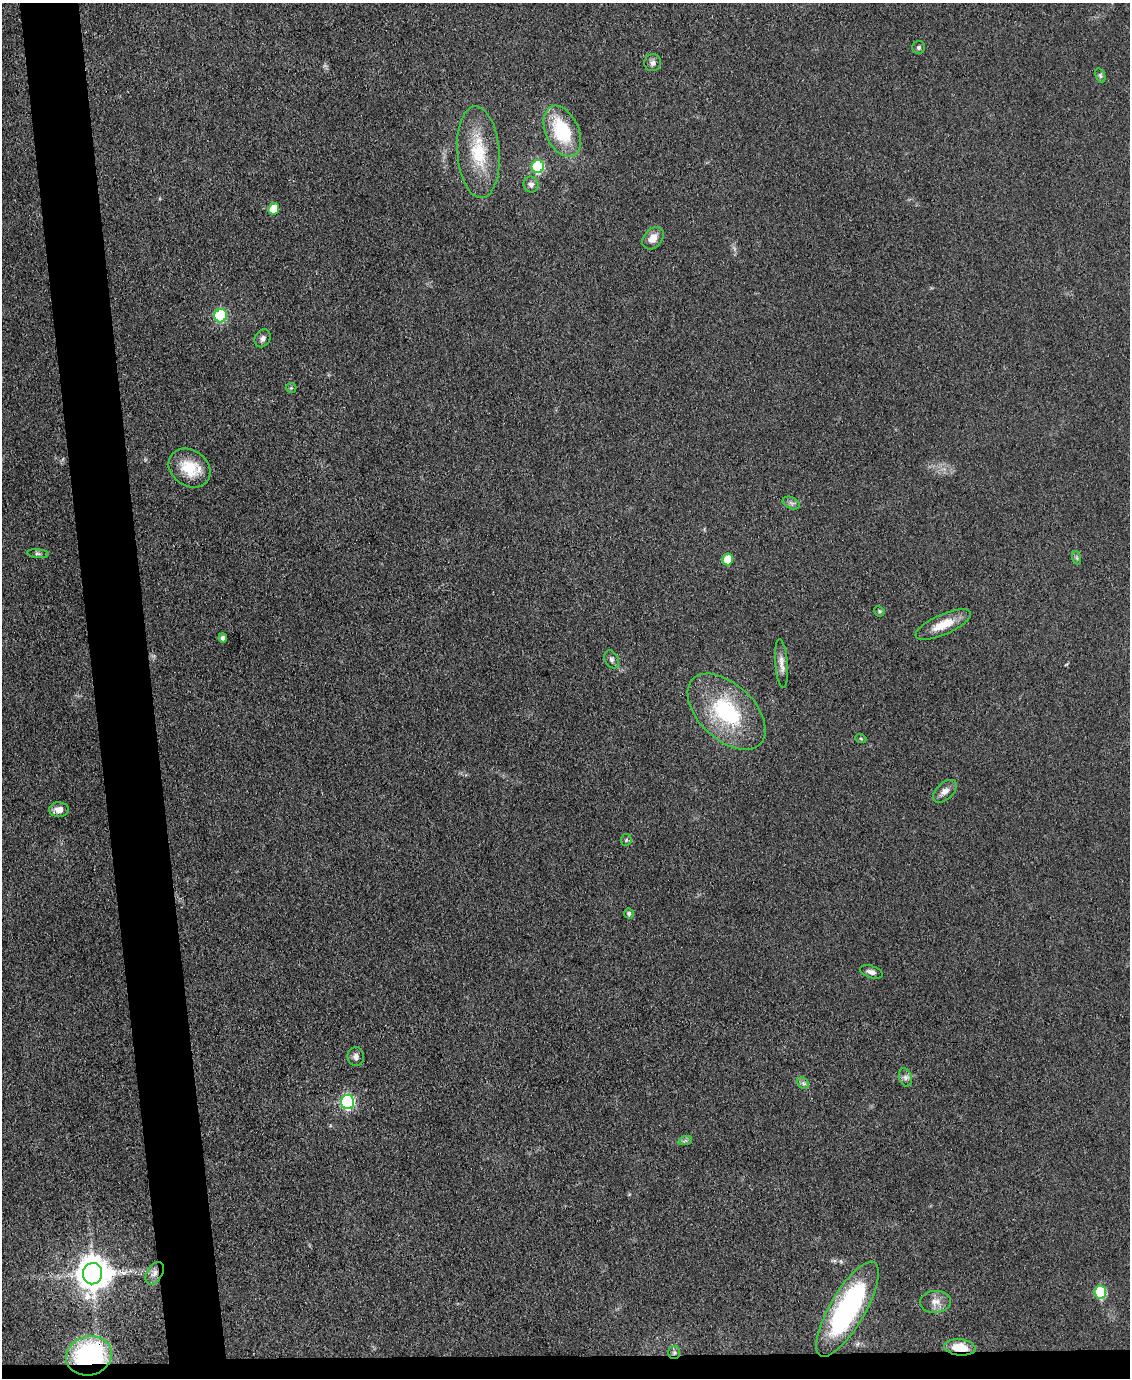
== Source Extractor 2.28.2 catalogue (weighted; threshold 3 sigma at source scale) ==
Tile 11 of 4 x 3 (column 3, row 3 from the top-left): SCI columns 2255-3382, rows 232-1607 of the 4509 x 4485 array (HDU 1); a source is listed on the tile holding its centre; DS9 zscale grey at full resolution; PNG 1132 x 1380 px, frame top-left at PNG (2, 3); each listed source drawn as its Kron ellipse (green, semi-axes under 4 px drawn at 4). Shown black and unused: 7% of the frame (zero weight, under 3 of 4 exposures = <1% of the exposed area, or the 3 px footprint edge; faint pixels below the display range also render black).
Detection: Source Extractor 2.28.2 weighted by HDU 2 'WHT'; one run over the whole footprint, this tile lists its part. Background 0.0813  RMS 0.0064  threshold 0.0286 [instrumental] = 3 sigma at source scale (4.5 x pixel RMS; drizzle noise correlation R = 1.50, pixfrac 1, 0.05/0.05 arcsec/px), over >= 5 px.
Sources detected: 42; all 42 listed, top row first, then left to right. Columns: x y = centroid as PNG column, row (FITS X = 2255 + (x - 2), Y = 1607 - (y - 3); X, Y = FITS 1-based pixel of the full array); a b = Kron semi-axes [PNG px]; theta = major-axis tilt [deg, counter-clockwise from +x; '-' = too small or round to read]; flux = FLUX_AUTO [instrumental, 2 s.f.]
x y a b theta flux
919 47 6 6 - 1.5
653 63 8 8 - 2.3
1100 76 7 4 -70 1.2
562 131 27 16 -66 41
478 152 46 21 -86 31
538 167 6 6 - 65
531 184 8 7 - 2.6
274 209 6 5 - 15
653 238 12 9 50 6.7
221 316 7 6 - 44
263 338 9 7 58 2.4
291 388 5 5 - 0.81
190 468 22 18 -36 20
791 503 9 5 -25 2
38 554 11 4 -5 1.5
1077 558 7 4 -72 1.1
728 559 6 5 - 16
879 611 5 4 - 1.1
943 625 30 10 24 12
223 638 4 4 - 2
612 659 9 6 -65 2
781 664 24 6 -85 4.8
726 712 47 28 -43 60
861 739 5 3 - 0.76
945 791 14 8 42 4.2
59 810 10 7 -1 4.8
626 840 6 5 - 1
629 914 5 5 - 1.6
871 972 12 6 -17 2.7
356 1056 9 8 - 2.7
905 1077 9 6 -72 2.3
803 1083 6 5 - 1.5
347 1102 7 6 - 97
685 1141 7 4 19 1.2
155 1273 12 7 58 4.1
93 1274 10 9 - 1400
1100 1292 6 5 - 46
935 1302 15 11 4 5.9
847 1309 54 17 60 120
960 1347 16 8 -5 14
674 1353 6 5 - 1.5
89 1356 23 19 17 100
Overlapping masked pixels (flux is a lower limit): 4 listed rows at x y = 155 1273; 960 1347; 674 1353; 89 1356